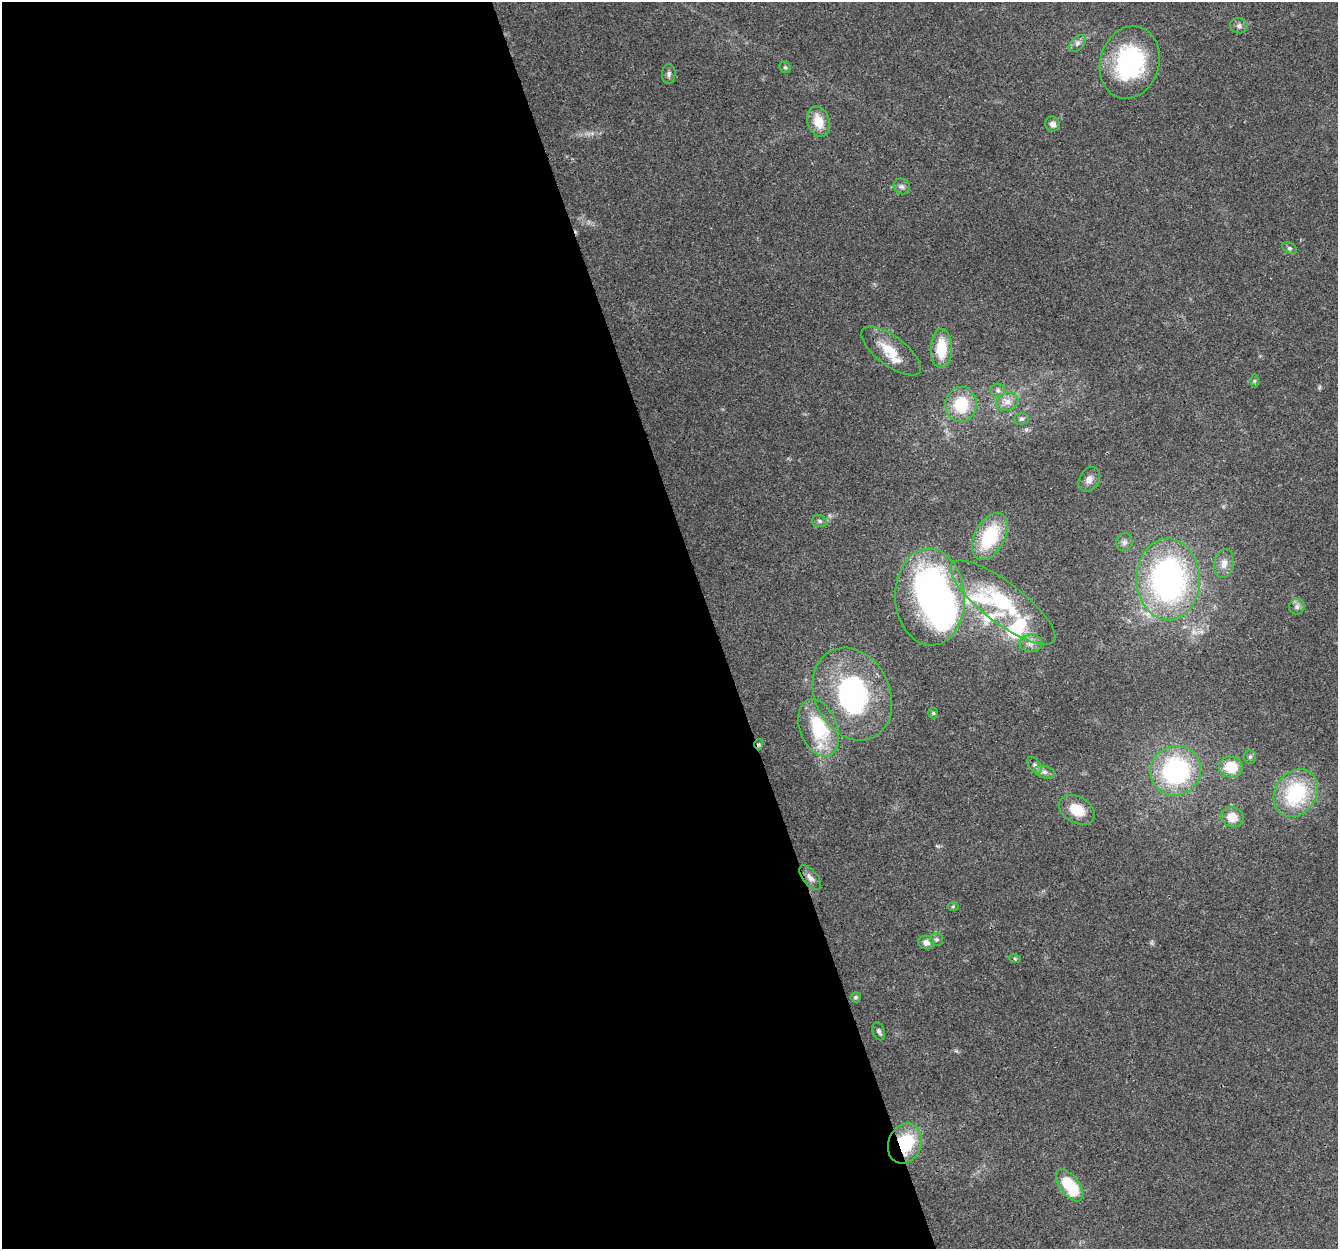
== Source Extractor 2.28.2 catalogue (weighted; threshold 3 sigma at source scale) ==
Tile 9 of 4 x 4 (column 1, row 3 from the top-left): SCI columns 2-1337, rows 1365-2611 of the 5345 x 5167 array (HDU 1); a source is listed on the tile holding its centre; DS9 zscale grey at full resolution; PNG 1340 x 1251 px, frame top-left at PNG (2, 2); each listed source drawn as its Kron ellipse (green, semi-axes under 4 px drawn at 4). Shown black and unused: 53% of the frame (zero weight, under 3 of 4 exposures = <1% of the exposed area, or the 3 px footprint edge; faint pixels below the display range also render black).
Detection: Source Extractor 2.28.2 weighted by HDU 2 'WHT'; one run over the whole footprint, this tile lists its part. Background 0.0796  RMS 0.0052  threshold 0.0236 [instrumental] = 3 sigma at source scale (4.5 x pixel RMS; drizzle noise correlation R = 1.50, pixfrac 1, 0.0396/0.0396 arcsec/px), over >= 5 px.
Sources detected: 54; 3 inside a brighter object's white glare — neither listed nor drawn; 4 inside a brighter listed object's ellipse — not listed separately; the other 47 listed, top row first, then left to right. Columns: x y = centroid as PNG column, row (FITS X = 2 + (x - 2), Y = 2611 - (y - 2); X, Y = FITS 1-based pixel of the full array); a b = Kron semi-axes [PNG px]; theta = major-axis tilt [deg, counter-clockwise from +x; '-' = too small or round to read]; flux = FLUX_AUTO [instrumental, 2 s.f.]
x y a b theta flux
1239 26 8 7 - 1.9
1077 43 10 6 45 1.9
1130 62 37 29 74 59
785 67 6 5 - 0.94
669 74 10 6 88 1.6
818 122 15 11 -71 9.3
1053 124 7 7 - 2.6
902 186 8 7 - 1.7
1289 248 8 5 -26 1.1
941 348 20 10 89 16
891 351 35 14 -37 14
1254 381 6 4 89 0.74
998 390 7 6 - 1.6
1007 402 11 9 23 4.1
961 404 17 15 80 19
1021 419 7 5 1 1.3
1089 479 13 9 58 3.2
819 521 8 5 -16 1.2
990 536 25 15 61 30
1124 542 9 8 - 2
1224 563 14 9 80 4.1
1168 579 41 31 -88 150
930 597 48 34 -88 170
1003 603 64 20 -37 45
1297 607 8 7 - 1.9
1031 643 11 9 -2 3.4
852 694 48 37 -64 78
933 713 5 5 - 0.71
819 728 30 18 -69 32
759 745 6 4 87 0.81
1250 757 7 6 - 1.1
1035 765 9 5 -53 1.4
1231 767 12 10 -9 12
1176 771 25 24 - 69
1044 772 10 6 -15 2
1296 793 25 20 55 40
1077 810 19 13 -30 11
1232 817 11 10 - 7.5
810 878 14 7 -50 2.7
953 906 6 4 1 0.64
936 939 6 6 - 1.1
926 942 8 6 -18 2.9
1015 959 6 4 -20 0.65
855 997 5 5 - 0.82
879 1031 9 6 -71 1.3
905 1143 20 16 68 28
1070 1185 19 9 -53 24
Overlapping masked pixels (flux is a lower limit): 2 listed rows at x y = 759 745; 905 1143